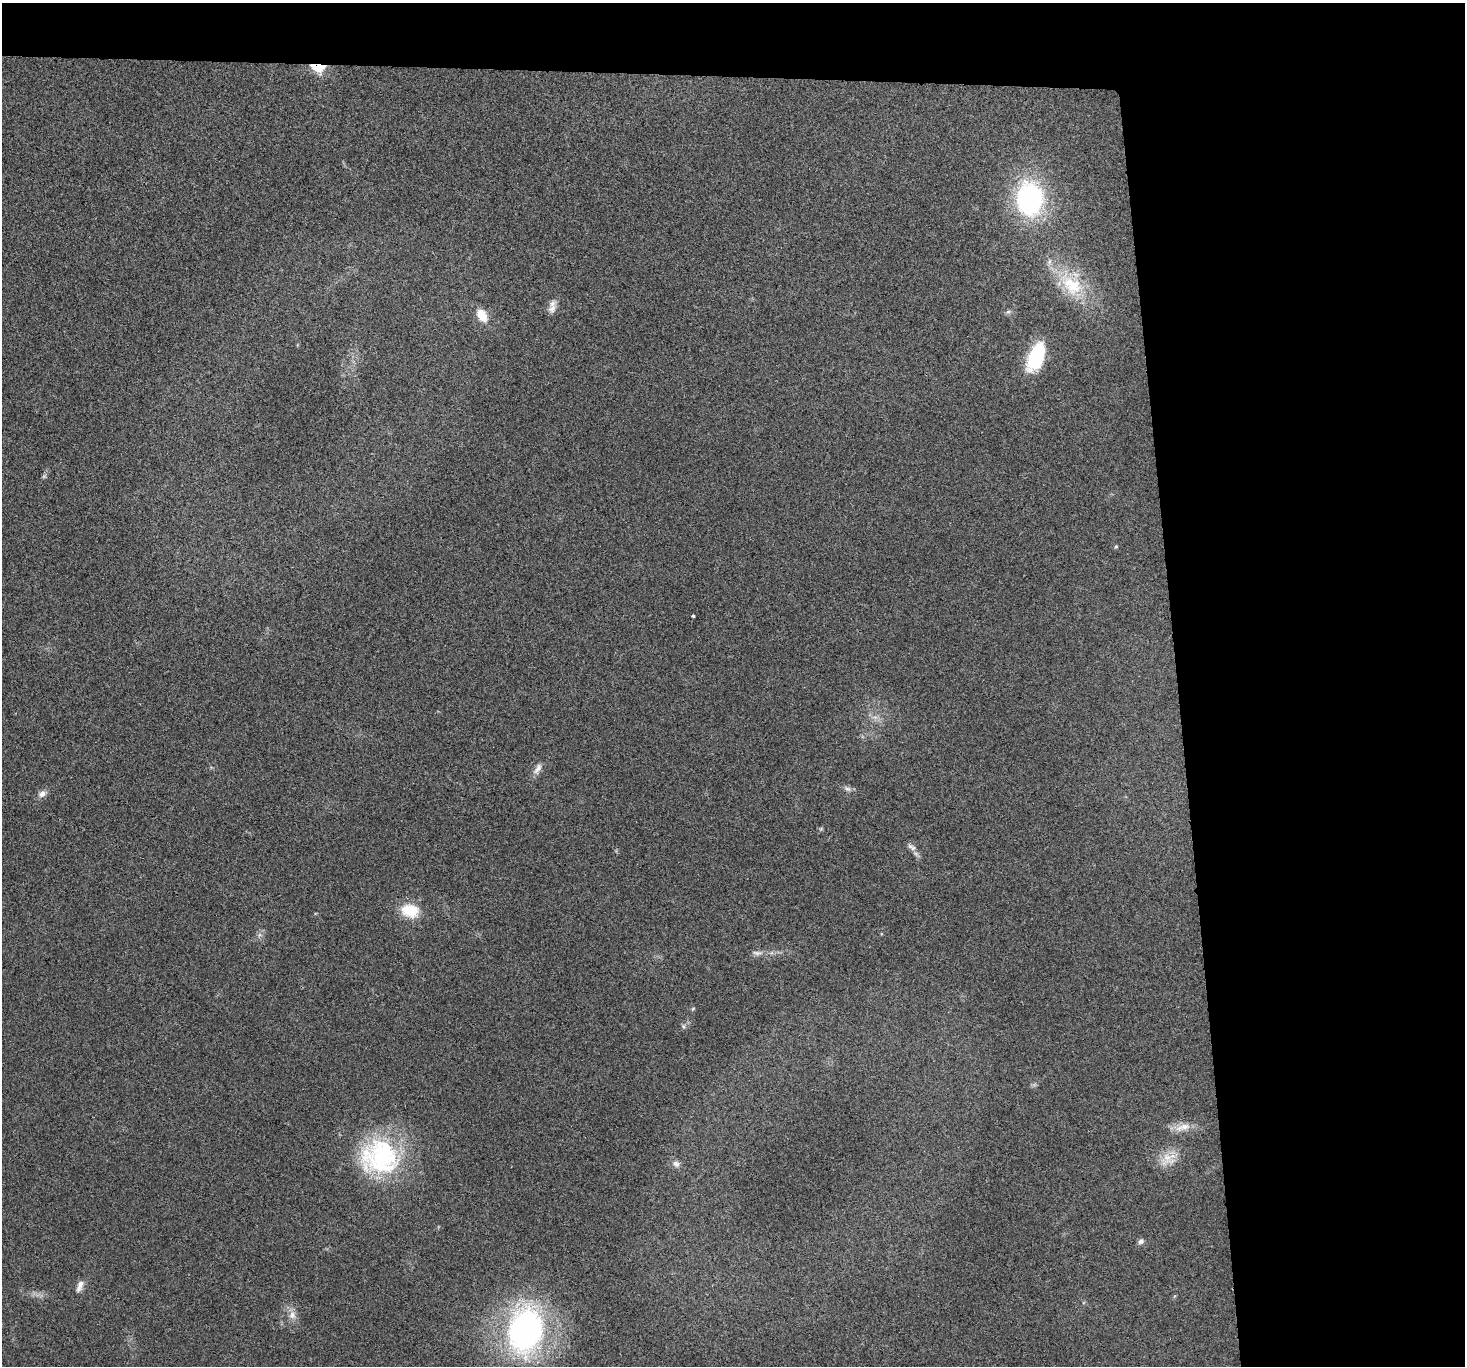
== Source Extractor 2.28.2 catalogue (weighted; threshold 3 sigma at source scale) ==
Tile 3 of 3 x 3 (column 3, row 1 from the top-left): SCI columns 2928-4390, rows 2856-4219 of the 4392 x 4370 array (HDU 1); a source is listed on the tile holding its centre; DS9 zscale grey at full resolution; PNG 1467 x 1368 px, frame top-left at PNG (2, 3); no overlay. Shown black and unused: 24% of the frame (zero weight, under 3 of 4 exposures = <1% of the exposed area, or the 3 px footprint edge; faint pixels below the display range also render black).
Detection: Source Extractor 2.28.2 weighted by HDU 2 'WHT'; one run over the whole footprint, this tile lists its part. Background 0.0321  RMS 0.0062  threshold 0.0281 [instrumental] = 3 sigma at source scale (4.5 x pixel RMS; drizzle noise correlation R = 1.50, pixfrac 1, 0.05/0.05 arcsec/px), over >= 5 px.
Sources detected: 30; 3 too faint to see at this stretch — not listed; the other 27 listed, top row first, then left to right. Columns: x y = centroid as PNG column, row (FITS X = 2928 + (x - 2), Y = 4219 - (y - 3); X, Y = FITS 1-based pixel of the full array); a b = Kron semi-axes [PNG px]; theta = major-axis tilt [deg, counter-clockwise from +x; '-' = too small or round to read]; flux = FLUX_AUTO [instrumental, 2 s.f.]
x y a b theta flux
318 66 10 7 -15 30
1030 199 43 32 -86 84
1071 285 38 23 -45 32
552 308 14 10 52 4.4
1008 312 8 6 38 1.6
482 315 17 11 -57 10
1036 357 31 15 68 37
1116 547 5 4 - 0.8
693 616 4 3 - 1.3
875 717 9 6 -7 2.9
537 769 17 8 58 4.1
847 789 11 6 -16 2.3
42 794 11 8 28 3.6
912 847 15 7 -33 3.1
410 911 22 16 -11 18
259 935 7 4 71 1.5
758 953 16 7 -1 3.3
693 1009 6 4 45 0.8
684 1026 7 6 - 1.5
1182 1127 27 9 11 8.1
380 1157 52 46 -5 90
1167 1157 24 21 -88 12
676 1164 11 8 -32 3.1
1141 1241 9 6 37 1.9
80 1286 19 8 69 4.4
292 1315 12 10 83 4.8
525 1330 45 31 81 190
Overlapping masked pixels (flux is a lower limit): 1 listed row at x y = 318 66